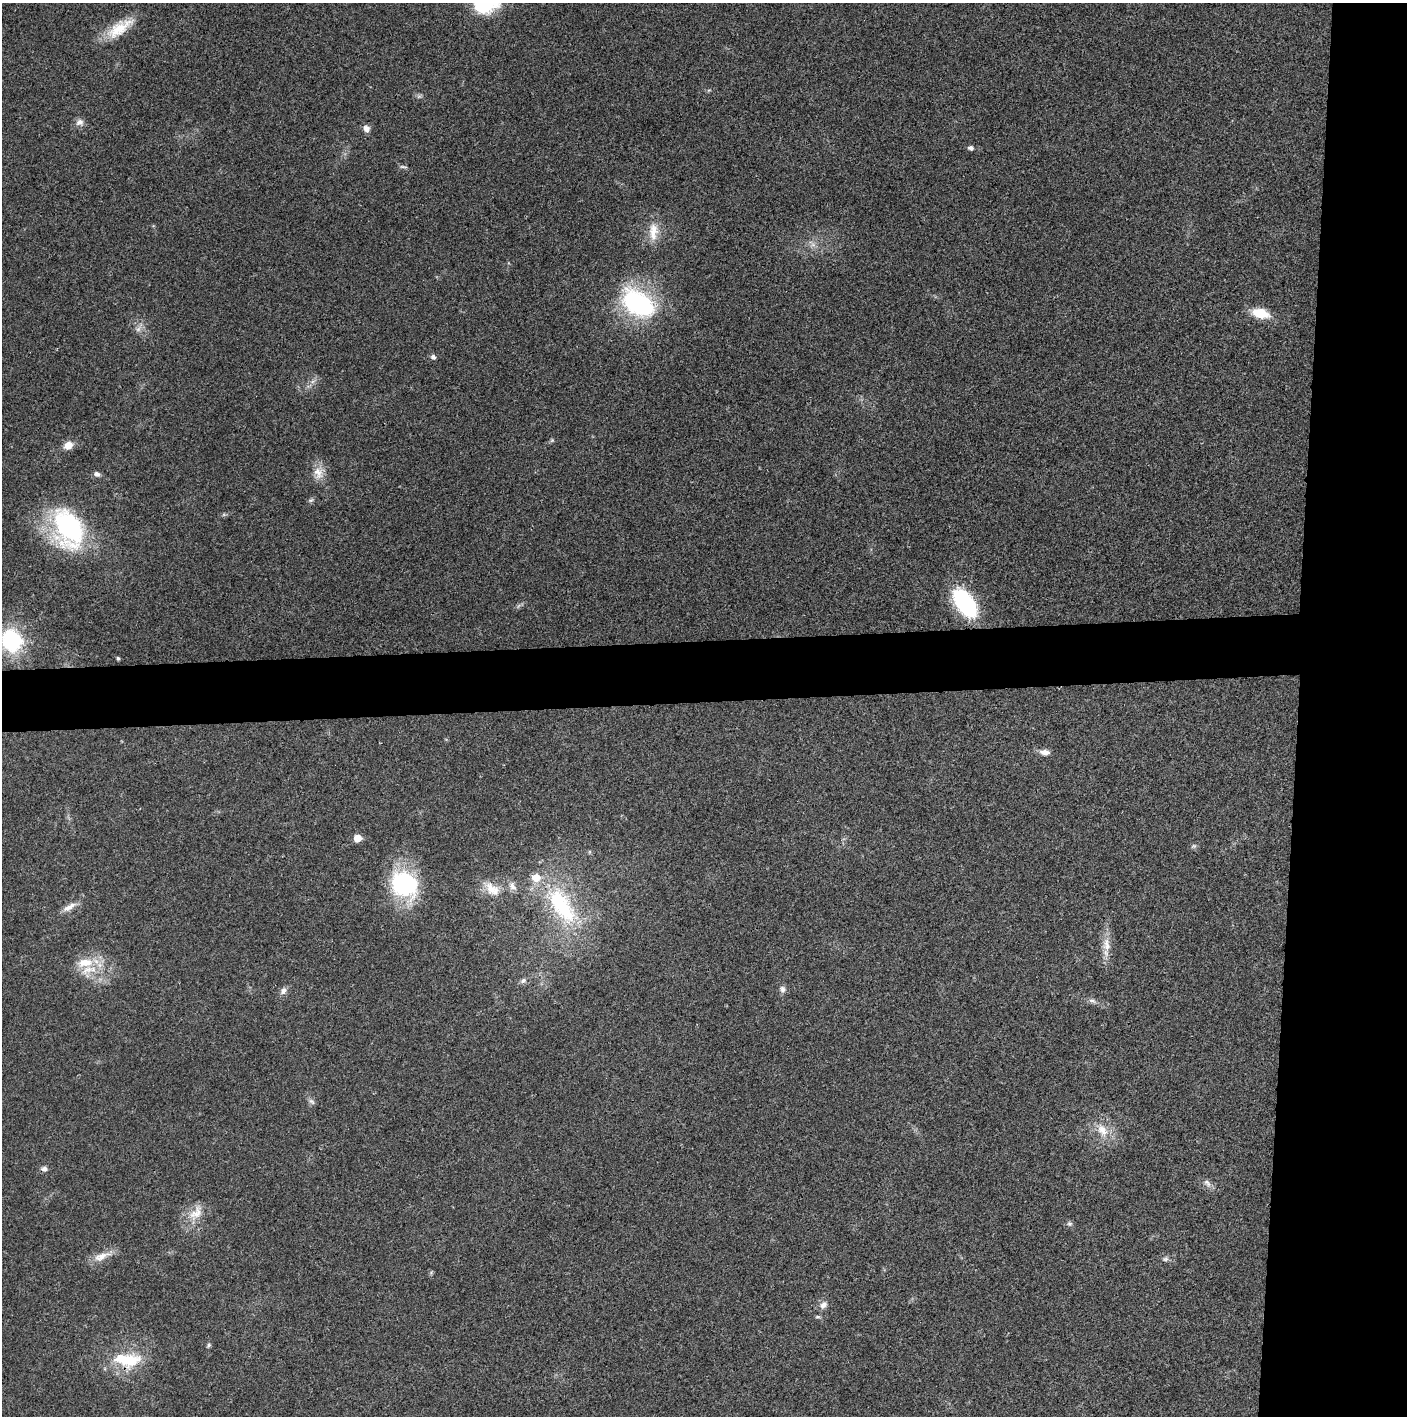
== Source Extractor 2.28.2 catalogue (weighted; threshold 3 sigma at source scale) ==
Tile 6 of 3 x 3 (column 3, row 2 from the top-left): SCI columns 2814-4218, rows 1416-2829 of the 4220 x 4243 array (HDU 1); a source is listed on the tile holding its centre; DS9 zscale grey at full resolution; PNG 1409 x 1418 px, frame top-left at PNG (2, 3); no overlay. Shown black and unused: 12% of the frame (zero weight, under 3 of 4 exposures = <1% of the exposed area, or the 3 px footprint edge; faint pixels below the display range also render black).
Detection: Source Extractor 2.28.2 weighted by HDU 2 'WHT'; one run over the whole footprint, this tile lists its part. Background 0.0195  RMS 0.0041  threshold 0.0185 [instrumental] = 3 sigma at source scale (4.5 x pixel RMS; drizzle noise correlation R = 1.50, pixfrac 1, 0.05/0.05 arcsec/px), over >= 5 px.
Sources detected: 49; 1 too faint to see at this stretch — not listed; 2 inside a brighter listed object's ellipse — not listed separately; the other 46 listed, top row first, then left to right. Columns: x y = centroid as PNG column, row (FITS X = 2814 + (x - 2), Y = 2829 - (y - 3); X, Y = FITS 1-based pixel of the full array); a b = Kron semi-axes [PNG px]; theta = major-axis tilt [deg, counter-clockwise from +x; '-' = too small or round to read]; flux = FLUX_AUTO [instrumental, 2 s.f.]
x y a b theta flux
484 5 27 24 86 22
119 28 38 15 34 12
80 122 12 9 16 2
366 129 8 7 - 2.2
971 148 6 5 - 1.3
403 167 11 3 -6 0.76
653 231 27 12 88 7.1
813 245 7 4 -19 1.2
638 303 39 24 -34 56
1260 313 15 8 -14 12
433 357 7 6 - 1.2
552 440 6 5 - 0.59
68 445 11 9 28 4
318 473 18 13 -79 5.2
97 474 9 6 -25 1.5
311 500 8 5 25 0.81
69 528 40 27 -67 66
965 603 35 18 -56 35
11 640 21 18 -66 35
118 658 4 3 - 0.62
1045 752 14 7 -6 2.6
357 838 5 5 - 7.1
1194 846 7 6 - 0.83
404 884 25 21 -41 53
512 886 13 9 -59 2.4
492 889 25 14 -43 6.9
562 906 66 28 -57 44
69 907 21 7 30 3.5
1106 945 20 10 -85 5.3
85 963 25 12 7 9.3
523 981 9 6 33 1.3
783 989 9 7 -90 1.6
283 991 9 8 - 2
1092 1001 11 5 -17 1.4
312 1101 10 6 -39 1.2
1102 1130 20 12 -52 6.8
44 1169 8 6 5 1.5
1207 1183 12 7 -47 2
196 1213 26 14 51 7.2
1069 1224 7 7 - 0.96
101 1256 27 10 23 5.2
1165 1259 8 6 30 1
823 1305 12 8 54 2.3
818 1317 8 4 0 0.66
209 1345 6 5 - 0.68
128 1360 38 18 -2 18
Overlapping masked pixels (flux is a lower limit): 2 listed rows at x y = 44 1169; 128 1360
Isophote crosses this tile's border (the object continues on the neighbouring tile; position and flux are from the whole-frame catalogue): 2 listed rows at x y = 484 5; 11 640